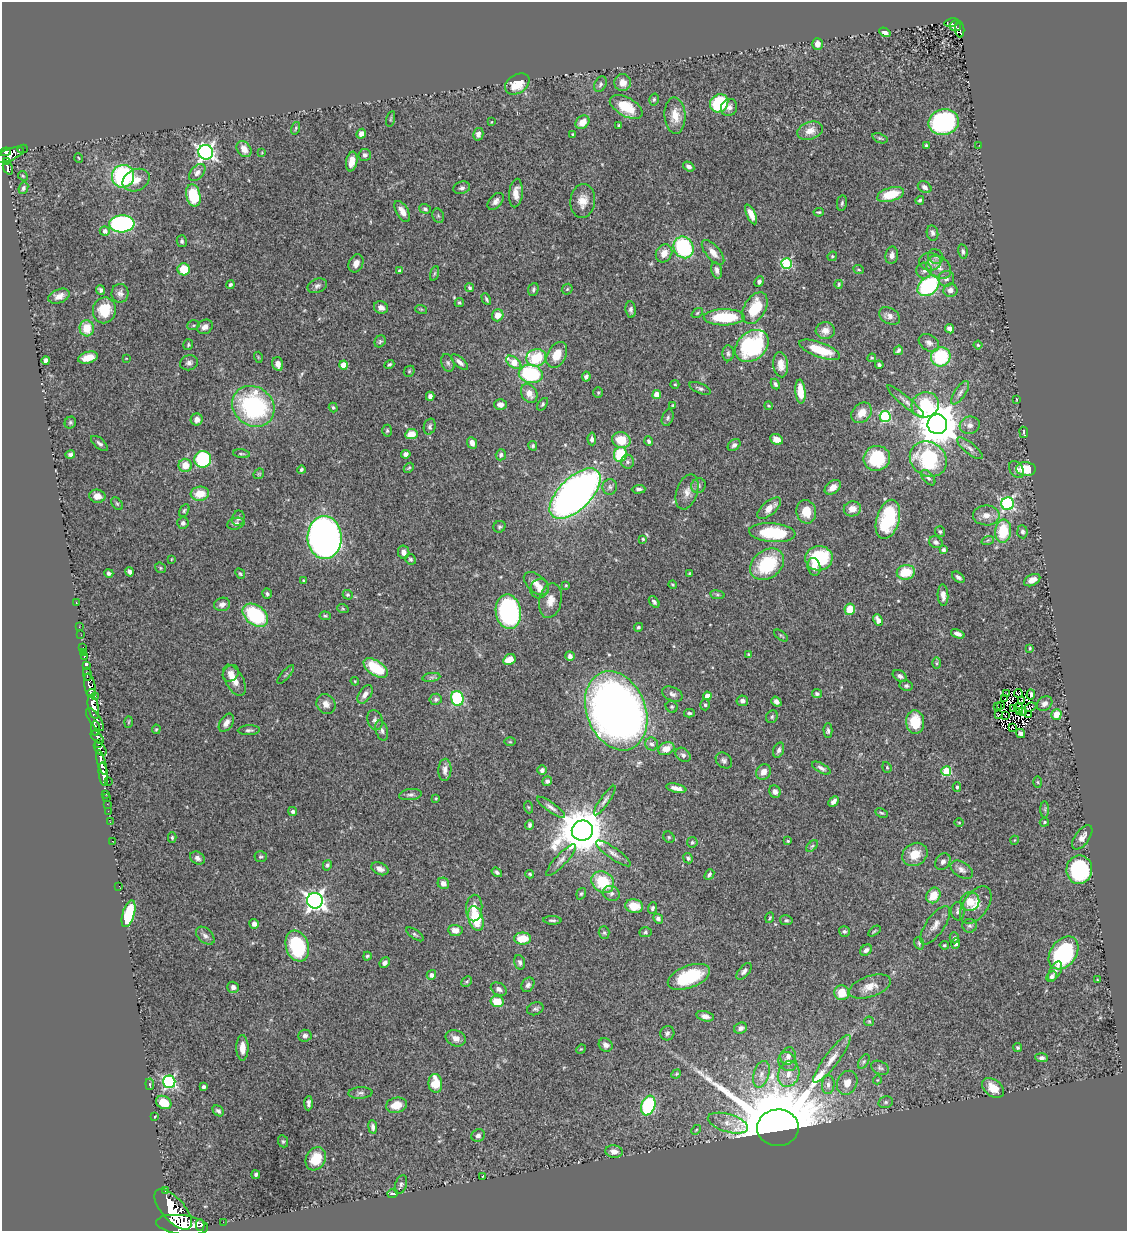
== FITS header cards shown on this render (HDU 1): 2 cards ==
NAXIS1  =                 1125
NAXIS2  =                 1229

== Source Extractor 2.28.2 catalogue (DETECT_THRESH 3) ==
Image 1125 x 1229 px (HDU 1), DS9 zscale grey, 1 PNG px = 1 image px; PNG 1129 x 1233 px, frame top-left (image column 1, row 1229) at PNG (2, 2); each listed source drawn as its Kron ellipse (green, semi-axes under 4 px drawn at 4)
Background 0.691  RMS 0.024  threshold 0.0715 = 3 sigma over >= 5 px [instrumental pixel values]
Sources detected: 497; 7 with non-positive FLUX_AUTO (blend fragments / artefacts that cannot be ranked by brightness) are neither listed nor drawn; the other 490 listed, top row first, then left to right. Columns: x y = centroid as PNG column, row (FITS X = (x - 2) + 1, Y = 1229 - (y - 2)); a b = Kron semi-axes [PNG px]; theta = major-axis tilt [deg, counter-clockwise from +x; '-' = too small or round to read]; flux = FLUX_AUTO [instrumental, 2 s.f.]
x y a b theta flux
952 23 7 4 11 63
955 26 6 5 - 110
960 29 8 4 -85 53
885 32 6 4 -31 6.2
817 44 6 5 - 10
623 83 8 8 - 14
517 84 13 9 34 31
600 84 8 6 61 3.8
654 99 6 4 75 2.5
719 103 10 8 43 86
626 107 18 9 -29 43
729 107 9 8 - 7.5
675 115 18 10 -86 23
391 119 8 3 77 1.8
491 122 3 2 - 0.93
582 122 7 6 - 15
944 122 15 12 11 190
619 125 3 3 - 2.1
296 128 6 4 73 1.9
810 131 13 8 19 15
361 134 5 4 - 6.6
478 134 6 5 - 6
573 134 3 3 - 1.7
880 138 8 4 -20 2.4
926 145 3 3 - 2.2
979 145 2 2 - 1.2
23 149 5 3 - 11
244 149 9 6 -53 14
5 152 5 4 - 220
206 152 7 7 - 600
262 153 4 2 - 1
9 155 15 6 23 430
365 155 6 6 - 4.4
79 158 5 3 - 1.3
7 161 4 3 - 89
352 161 10 5 80 13
689 166 6 4 -33 5.8
8 168 7 4 -67 140
197 173 10 6 48 6.6
23 176 5 4 - 2
123 176 11 11 - 190
136 180 14 10 27 17
925 187 7 5 -34 6.8
23 188 6 4 66 3.5
462 188 8 6 16 4.6
516 193 14 7 84 15
193 195 11 7 -77 62
890 195 14 6 16 46
920 200 4 4 - 2.7
496 201 10 6 48 6.9
583 201 17 12 84 20
842 203 8 5 80 3.1
425 209 6 4 -19 3.5
402 211 12 6 -61 12
819 212 5 3 - 2.2
751 214 11 4 -64 13
438 216 7 5 -69 3.2
122 224 12 8 3 280
105 231 5 5 - 5.9
932 233 8 5 -78 4.3
182 241 6 5 - 3.5
683 247 11 9 -58 150
963 251 7 4 -79 3.6
713 252 15 7 -50 14
664 253 9 7 58 16
892 255 9 6 79 6.9
832 256 5 4 - 2.3
936 257 8 7 - 4.2
930 262 11 9 -2 9.3
356 263 9 7 65 10
786 264 5 5 - 150
939 267 13 10 -36 16
184 269 6 6 - 41
717 270 8 5 -76 6.2
859 270 5 3 - 1.6
399 271 4 3 - 3.1
924 271 8 8 - 6.3
434 273 8 3 71 2.5
946 279 8 7 - 6.9
759 282 5 4 - 4
839 284 4 3 - 1.9
230 285 4 4 - 2.6
317 286 10 7 23 5.5
928 286 12 8 40 170
470 288 4 4 - 2.7
533 289 7 5 71 3.8
567 289 6 5 - 2.2
100 290 5 4 - 3.8
950 290 7 6 - 6.6
120 293 9 8 - 7
59 296 11 7 22 10
486 299 6 3 -61 2.8
459 303 5 4 - 2.6
381 307 7 6 - 9.2
755 308 17 10 59 56
421 309 6 4 -18 1.7
104 310 13 11 77 44
631 310 8 5 -84 4.4
697 313 6 4 37 2.2
498 315 6 5 - 16
890 316 11 7 -30 7.9
724 317 20 8 1 79
193 325 6 5 - 3
205 327 8 7 - 8.4
87 328 8 7 - 33
950 329 5 4 - 6
825 331 9 8 - 11
380 341 6 5 - 2.7
929 343 11 8 -32 7.8
188 345 5 5 - 2.5
978 345 4 4 - 2.2
752 346 18 14 42 190
820 350 21 7 -20 50
898 350 5 3 - 3.6
728 353 8 5 88 3.9
557 355 14 9 62 26
258 357 5 3 - 1.4
941 357 10 9 - 100
88 358 10 5 16 21
126 358 3 2 - 0.89
536 358 10 8 14 74
872 358 4 4 - 1.6
46 360 4 4 - 6.7
459 362 10 5 -40 6.7
514 362 9 5 -37 40
189 363 9 7 16 6.1
448 363 9 6 -70 3.8
278 364 7 5 -74 12
389 364 5 3 - 2.3
343 365 4 4 - 29
781 365 13 7 -84 17
879 365 4 3 - 3.5
409 371 6 5 - 2.1
531 374 12 9 -9 150
586 377 5 4 - 4.5
675 384 4 4 - 2
775 384 5 4 - 3.4
700 388 11 5 -24 4.6
800 392 12 5 -85 28
529 393 10 7 -58 15
598 393 5 5 - 2.2
960 393 13 5 55 6.1
657 395 4 4 - 23
430 396 4 4 - 6.7
1016 399 4 2 - 1.1
906 401 24 5 -40 8.6
542 404 7 4 53 2.5
500 405 6 5 - 7.3
672 405 4 2 - 1.4
925 405 14 12 23 78
253 406 22 19 -39 230
768 406 4 3 - 1.5
333 408 5 4 - 2.8
861 413 11 9 45 19
885 417 5 5 - 150
668 418 8 5 71 3.5
197 420 6 6 - 9.4
70 423 6 5 - 2.8
937 424 10 10 - 6200
970 425 10 8 18 8.8
430 427 8 6 74 4
387 431 6 4 89 2.6
1024 432 5 2 - 2
411 434 6 5 - 22
592 439 6 4 -87 4.7
777 439 7 5 -26 13
621 440 9 8 - 38
649 441 5 4 - 3.4
99 443 10 5 -41 4.7
472 443 6 4 -67 9.1
734 445 7 5 42 4.8
533 446 5 4 - 2.9
970 448 16 5 -39 7.3
241 454 8 4 -7 2.7
406 454 4 4 - 5.4
620 454 7 6 - 68
70 455 5 4 - 5.2
501 455 5 5 - 5.1
877 458 13 12 - 88
203 459 8 8 - 120
928 459 19 17 -34 130
628 462 7 6 - 3.7
185 465 6 6 - 22
409 468 6 4 42 2.1
1026 469 10 7 -4 43
301 470 4 3 - 2.5
1017 470 9 6 -52 6.2
259 474 6 4 44 2
928 478 9 5 -49 4.5
698 486 8 7 - 4.7
610 487 8 7 - 4.9
833 487 9 6 37 12
639 489 7 4 3 4.1
687 492 18 10 71 14
200 494 9 7 7 27
575 494 32 16 44 990
97 496 8 6 -10 12
117 504 7 4 -53 2.5
1008 504 6 6 - 290
769 508 14 6 41 16
852 509 8 7 - 13
184 511 6 4 58 2.5
806 512 12 10 -77 27
986 515 13 10 0 14
238 518 7 6 - 4.4
888 519 20 11 73 110
183 523 6 5 - 4.9
236 524 9 5 15 4.7
499 527 6 5 - 3.3
940 531 5 5 - 2.9
1003 531 11 8 84 58
1022 532 6 5 - 4
772 533 23 9 -5 95
325 537 21 17 -88 1100
643 539 3 3 - 1.7
988 540 6 4 18 2.3
936 542 7 6 - 4.5
943 550 4 3 - 3.5
404 552 7 5 -78 8.3
819 558 14 12 5 110
172 559 4 2 - 1.1
410 559 6 5 - 2.9
767 564 18 14 37 97
814 567 9 6 -73 11
160 568 6 5 - 2.3
130 572 5 3 - 5.1
906 572 9 7 11 41
109 573 4 4 - 4
689 573 3 2 - 1.3
240 574 5 4 - 2.1
958 577 7 4 -37 4.6
1032 580 9 5 26 11
304 581 3 3 - 1.8
536 583 15 8 -41 14
673 584 4 3 - 1.9
566 585 4 3 - 1.6
539 589 10 9 - 10
267 594 5 4 - 3.6
348 595 5 4 - 3
717 595 7 4 -8 2.4
943 595 11 5 -87 10
550 601 18 11 78 18
76 602 2 2 - 1.1
654 602 7 4 -52 3.8
222 604 8 6 17 7
343 609 6 3 -19 1.8
850 609 6 5 - 31
508 612 17 12 -81 310
255 615 14 9 -38 130
325 616 5 4 - 1.9
878 620 6 4 -65 10
79 627 2 2 - 5.3
638 627 4 4 - 2.7
958 634 7 3 -20 7
81 635 2 2 - 3
781 636 8 3 -38 1.9
83 647 2 2 - 7.2
1030 648 3 3 - 2
83 652 2 2 - 8.1
748 654 4 3 - 1.5
84 656 3 3 - 34
570 656 5 4 - 5.8
509 660 6 5 - 20
937 663 6 4 -90 2.4
86 666 3 3 - 89
376 668 14 7 -34 62
231 673 9 7 49 9
87 674 6 3 -79 130
286 674 12 3 49 3.1
900 676 8 5 -33 4.7
431 677 9 4 8 4
234 680 17 9 -61 20
355 681 4 4 - 1.6
90 686 12 5 -78 650
906 686 6 5 - 3.4
91 693 4 3 - 240
1007 693 2 2 - 1
1018 693 4 2 - 1.5
365 694 10 6 57 10
672 694 11 6 -25 6.8
817 694 5 4 - 3.3
1031 695 5 3 - 3.1
95 696 3 2 - 59
707 696 4 4 - 17
457 698 7 6 - 140
1005 698 3 2 - 1.5
436 699 6 5 - 4
742 701 6 5 - 5.3
1022 701 4 2 - 0.22
776 702 5 4 - 5
1044 703 8 6 38 7.4
326 704 10 9 - 10
705 705 5 4 - 3.1
1001 705 3 2 - 2.8
93 707 12 5 -78 1200
672 707 6 5 - 2.6
998 707 3 2 - 1.8
1030 707 6 2 20 2.1
1014 708 2 2 - 1.4
1018 708 4 3 - 1.5
616 711 41 29 -68 1500
1023 711 3 2 - 0.72
1019 712 3 2 - 1.1
689 713 5 3 - 2.8
1028 714 2 2 - 2.3
1056 714 5 5 - 25
998 715 4 3 - 0.69
1005 716 3 2 - 2.3
772 717 6 5 - 3.2
95 720 13 5 -54 480
375 720 10 7 -71 5.9
129 722 6 3 88 1.6
915 722 12 9 -85 43
226 723 10 6 56 11
1012 727 3 2 - 1.2
95 728 8 3 -86 180
156 729 5 4 - 1.8
249 730 11 5 2 4.2
382 730 10 6 -74 5.8
828 731 7 4 -89 3.6
1021 734 5 4 - 6
97 737 8 4 -46 310
510 742 6 4 -1 1.7
99 744 3 3 - 120
652 744 6 6 - 5
100 749 8 5 -51 190
666 749 8 6 24 17
779 750 8 5 71 5.4
683 755 8 6 -39 4.4
724 760 9 7 -42 4.4
101 762 13 4 -74 810
887 767 5 4 - 2.1
821 768 10 4 -29 5.7
445 770 11 6 87 9.5
542 770 5 4 - 5.9
946 771 5 5 - 83
763 772 8 7 - 11
103 774 12 4 -84 910
108 781 2 2 - 30
547 781 5 4 - 3.9
1038 782 6 4 -88 1.6
957 787 4 3 - 2.1
676 788 10 4 -12 8.5
775 792 6 5 - 7.1
106 794 4 2 - 20
410 795 11 5 6 4.6
106 798 2 2 - 7.1
436 798 3 3 - 1.6
605 800 18 4 55 6.2
833 801 6 4 45 7
107 804 2 2 - 9.7
528 807 6 4 -71 1.9
551 807 17 5 -35 6.8
1045 809 8 4 90 2.7
108 811 2 2 - 4.4
293 811 5 4 - 3.8
881 813 6 4 -25 2.3
110 822 2 2 - 8.7
1044 822 5 4 - 2
959 823 5 3 - 1.3
530 825 5 4 - 3.5
582 830 10 10 - 7100
669 837 6 5 - 2.4
1082 837 14 7 53 11
172 838 5 4 - 2.4
1015 840 4 3 - 1.1
112 841 3 2 - 4.6
788 841 3 3 - 1.8
692 842 5 5 - 3
812 846 7 4 44 2.9
613 853 21 5 -35 9.1
915 854 13 11 30 29
261 857 6 5 - 2.8
197 858 8 6 -33 5.9
688 858 5 4 - 3.2
561 860 21 5 47 8.5
943 862 9 7 54 5.8
327 865 5 4 - 3.3
380 869 9 6 -25 8.2
962 870 12 7 -32 8
1079 870 14 13 - 150
497 872 6 4 -36 3.8
530 874 4 3 - 2.4
709 875 6 4 49 3.3
603 882 12 10 -38 65
443 883 6 5 - 8.3
119 886 2 2 - 100
611 893 9 7 -22 5.6
581 894 6 4 70 2.5
933 895 8 6 59 30
315 901 8 7 - 780
970 901 9 9 - 26
976 905 21 12 56 22
634 906 9 7 -12 25
474 908 13 8 87 17
652 908 6 4 68 3.5
958 911 9 7 -87 5.5
128 914 14 6 73 87
476 918 12 7 -73 71
770 918 5 3 - 1.5
658 919 5 4 - 4.7
552 920 9 4 -1 4.3
786 920 6 5 - 2.8
254 924 5 4 - 6.3
935 925 22 9 55 15
970 926 7 7 - 4.3
455 930 7 5 -4 11
844 931 5 5 - 3.3
874 931 7 3 34 1.8
645 932 6 5 - 2.7
604 933 6 5 - 2.6
415 934 10 4 -36 3.3
205 936 11 7 -43 6.9
523 938 8 6 0 32
954 938 5 4 - 4.1
919 943 6 4 -71 2.6
956 943 5 4 - 4.5
944 945 4 4 - 2.2
297 946 16 11 -70 110
866 950 6 5 - 5.2
1063 953 18 12 53 200
367 956 4 4 - 2.6
520 962 7 5 -75 4.5
385 963 6 4 48 6
744 971 10 5 51 5.9
1055 971 11 5 63 4.9
431 975 5 4 - 6.3
1052 976 6 5 - 4.4
689 977 22 11 21 89
1097 980 3 3 - 1.4
467 982 6 4 43 2.3
528 985 7 6 - 5.4
233 987 6 5 - 6.4
870 987 22 10 18 20
499 989 8 6 -28 6.1
842 993 7 7 - 29
497 1001 6 5 - 31
535 1009 8 6 21 4.2
705 1016 9 5 -13 7.6
869 1021 5 4 - 2
741 1028 7 5 27 6
667 1033 7 7 - 4.7
305 1036 7 6 - 5
456 1038 10 8 -21 10
606 1045 7 6 - 6.8
242 1048 12 6 -90 16
1018 1048 4 4 - 2.6
581 1049 5 4 - 1.5
788 1056 9 7 70 8.7
1042 1058 6 4 -5 4.4
832 1059 29 7 53 20
864 1061 8 4 59 3.7
787 1062 10 8 -53 8.7
880 1068 9 6 -28 4.5
676 1074 5 4 - 2.1
761 1074 14 7 74 12
789 1074 13 10 69 18
877 1080 4 3 - 1.2
169 1082 6 6 - 280
435 1083 9 7 -84 34
847 1083 12 9 63 14
150 1084 6 4 -84 2
828 1085 9 6 85 6.6
203 1087 4 3 - 3.6
993 1088 12 8 -38 21
360 1093 12 5 3 5
164 1102 8 6 -30 31
886 1102 7 5 14 3.4
309 1103 7 4 87 4.6
396 1105 10 7 14 23
648 1105 10 6 70 140
218 1111 6 4 -42 4.2
155 1117 3 2 - 1.6
728 1123 21 9 -16 19
373 1127 7 4 -82 5
778 1128 21 18 3 18000
696 1130 6 3 45 1.6
478 1135 7 6 - 4.4
283 1141 6 5 - 2.3
614 1151 9 6 -7 9.5
316 1159 12 9 60 32
256 1175 4 3 - 3.3
483 1176 3 2 - 1
401 1185 10 5 70 4.3
165 1191 3 3 - 58
393 1194 5 3 - 5.5
173 1209 25 11 -48 3700
223 1222 2 2 - 1.5
182 1225 26 9 -7 2600
200 1225 6 2 90 22000
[7 non-positive-flux detections neither listed nor drawn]